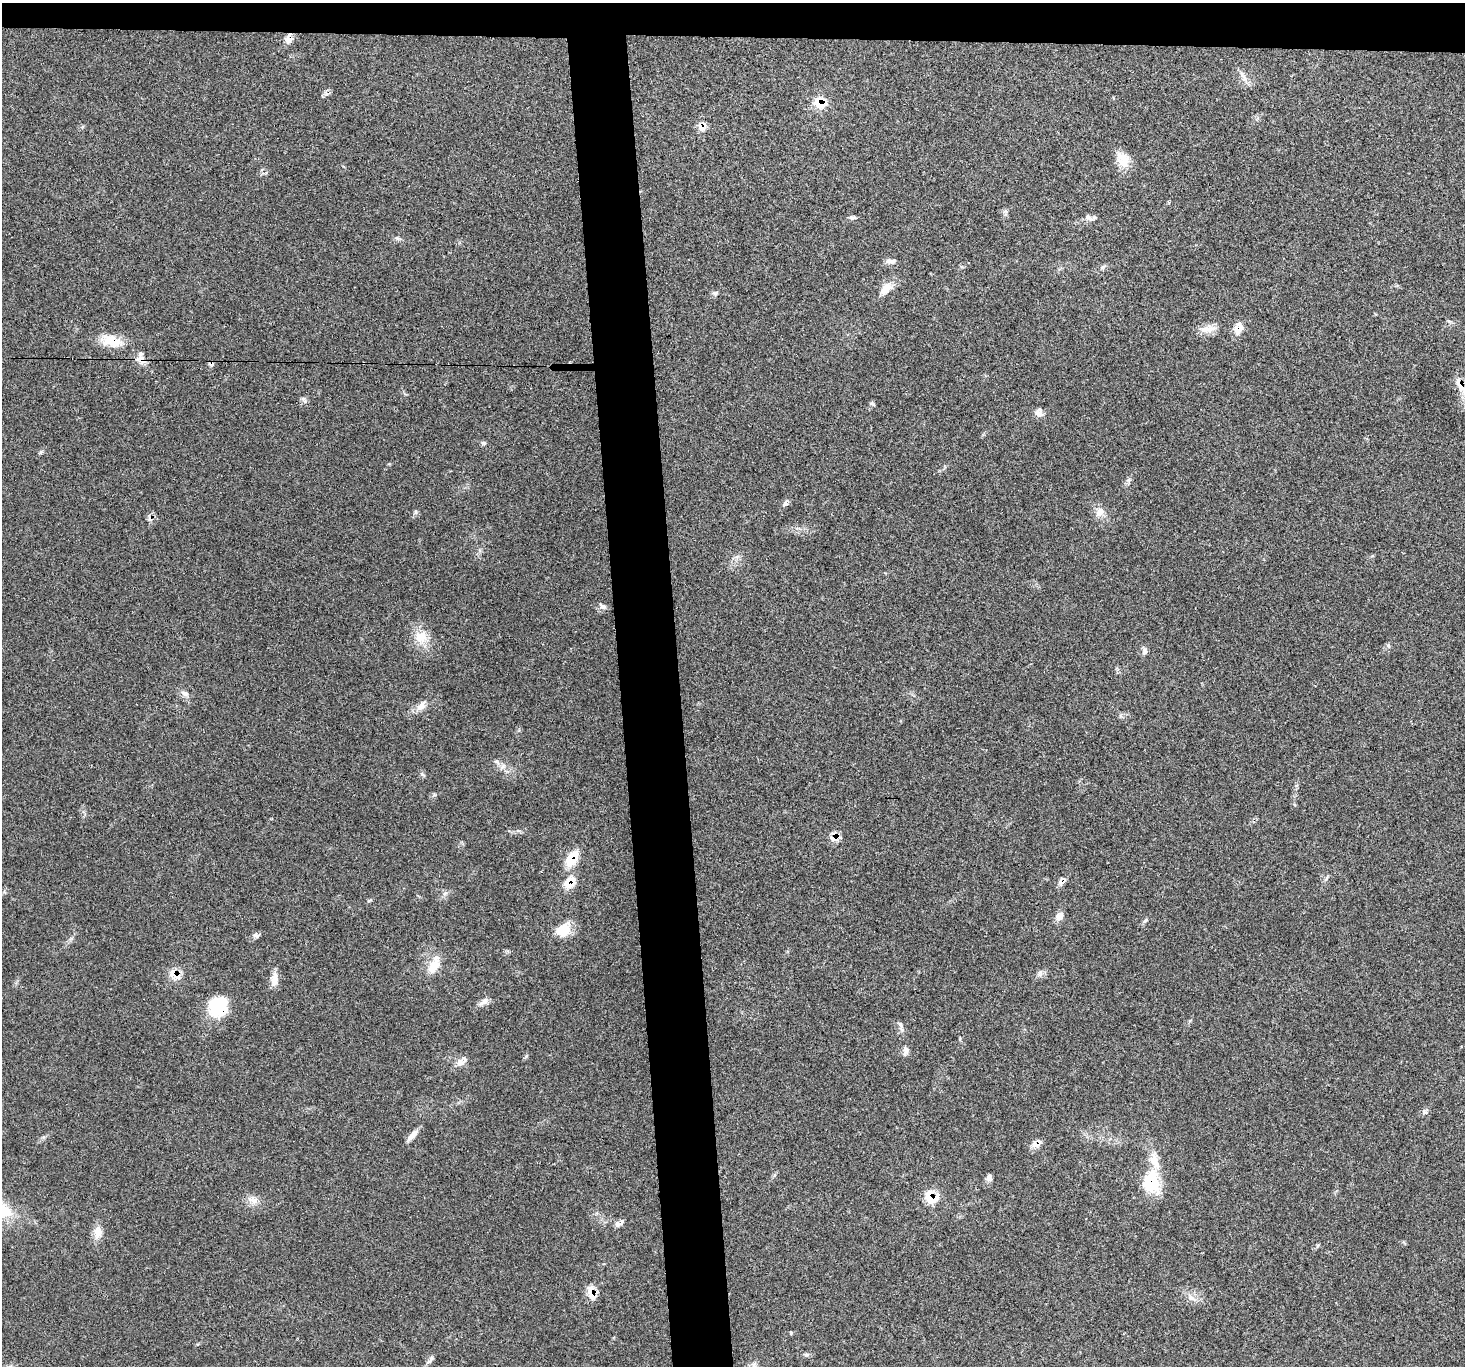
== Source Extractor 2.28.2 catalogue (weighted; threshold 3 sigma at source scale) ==
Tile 2 of 3 x 3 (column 2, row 1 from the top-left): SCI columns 1466-2928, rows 2857-4220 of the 4392 x 4373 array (HDU 1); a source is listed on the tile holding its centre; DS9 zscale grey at full resolution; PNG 1467 x 1368 px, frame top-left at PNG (2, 3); no overlay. Shown black and unused: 7% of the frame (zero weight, under 3 of 5 exposures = <1% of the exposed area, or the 3 px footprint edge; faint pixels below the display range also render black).
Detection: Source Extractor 2.28.2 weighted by HDU 2 'WHT'; one run over the whole footprint, this tile lists its part. Background 0.0464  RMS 0.004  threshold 0.018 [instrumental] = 3 sigma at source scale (4.5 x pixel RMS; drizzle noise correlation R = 1.50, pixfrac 1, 0.05/0.05 arcsec/px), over >= 5 px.
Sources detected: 68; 2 cosmic-ray / hot-pixel residue — not listed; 1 inside a brighter listed object's ellipse — not listed separately; the other 65 listed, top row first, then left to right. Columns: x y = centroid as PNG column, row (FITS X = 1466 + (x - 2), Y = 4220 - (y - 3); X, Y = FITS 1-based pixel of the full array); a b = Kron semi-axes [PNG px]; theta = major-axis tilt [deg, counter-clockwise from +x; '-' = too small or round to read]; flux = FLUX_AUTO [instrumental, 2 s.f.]
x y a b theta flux
288 40 13 9 34 2.5
1243 77 19 5 -58 2.1
326 94 7 4 -19 0.85
820 103 16 14 -8 6.9
702 127 12 10 87 2.9
1123 159 21 15 -61 6.2
1005 211 6 6 - 0.8
1088 217 10 7 -38 1.6
853 218 9 5 25 0.91
397 238 7 5 -44 0.75
891 261 13 6 17 1.6
1103 267 7 6 - 0.87
886 289 21 11 46 4.9
715 293 9 5 1 0.97
1449 321 7 4 -18 0.61
1238 328 14 11 67 4.2
1210 329 22 10 13 4.2
111 341 29 14 -14 8.8
142 358 21 8 -68 3.4
1460 385 30 9 -61 6.3
303 398 7 4 19 0.76
872 404 8 4 -33 0.62
1039 413 12 9 65 2.1
41 452 6 4 72 0.58
1129 480 6 5 - 0.86
785 503 8 7 - 1.1
415 512 6 4 -71 0.62
1100 512 14 11 47 3.2
603 607 10 7 -20 1.4
421 637 19 17 58 7.5
1144 651 11 6 89 1.4
185 694 13 6 -23 1.7
421 706 17 9 52 3.1
503 766 8 5 45 1.1
834 837 14 10 88 3.1
572 859 21 12 58 8.6
1326 878 10 3 50 0.69
1062 881 12 8 49 2
570 883 17 13 43 6.1
369 900 8 3 21 0.46
1059 916 13 9 47 2.2
1146 920 7 4 32 0.69
563 930 20 15 39 7.8
256 935 8 6 -40 1.1
433 966 21 13 56 6.2
175 974 17 12 -35 4.7
274 979 16 9 89 3.8
484 1002 15 7 40 2.1
218 1007 24 21 67 16
900 1024 8 5 -61 1
906 1051 12 7 76 1.6
460 1063 12 10 9 2.8
1424 1112 9 5 -63 0.9
412 1135 18 6 47 2.8
1037 1143 14 8 27 2.6
989 1178 9 7 -79 1.4
1151 1182 30 21 -88 16
931 1197 18 15 -38 8
254 1201 13 7 52 2.5
619 1223 13 7 27 1.7
98 1232 18 11 85 4.2
592 1293 20 9 -74 4.7
1191 1298 12 7 -35 2.3
791 1333 5 3 - 0.47
430 1360 14 5 50 1.4
Overlapping masked pixels (flux is a lower limit): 17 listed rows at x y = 288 40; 820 103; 702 127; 1238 328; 111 341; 142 358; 1460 385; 834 837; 572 859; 1062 881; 570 883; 175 974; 218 1007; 1037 1143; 1151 1182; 931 1197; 592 1293
Isophote crosses this tile's border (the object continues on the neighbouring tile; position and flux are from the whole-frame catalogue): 1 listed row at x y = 1460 385
Unlisted compact peaks at least as high as the median listed source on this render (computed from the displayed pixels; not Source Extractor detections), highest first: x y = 483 443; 422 774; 806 1355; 526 1056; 1388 645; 434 795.